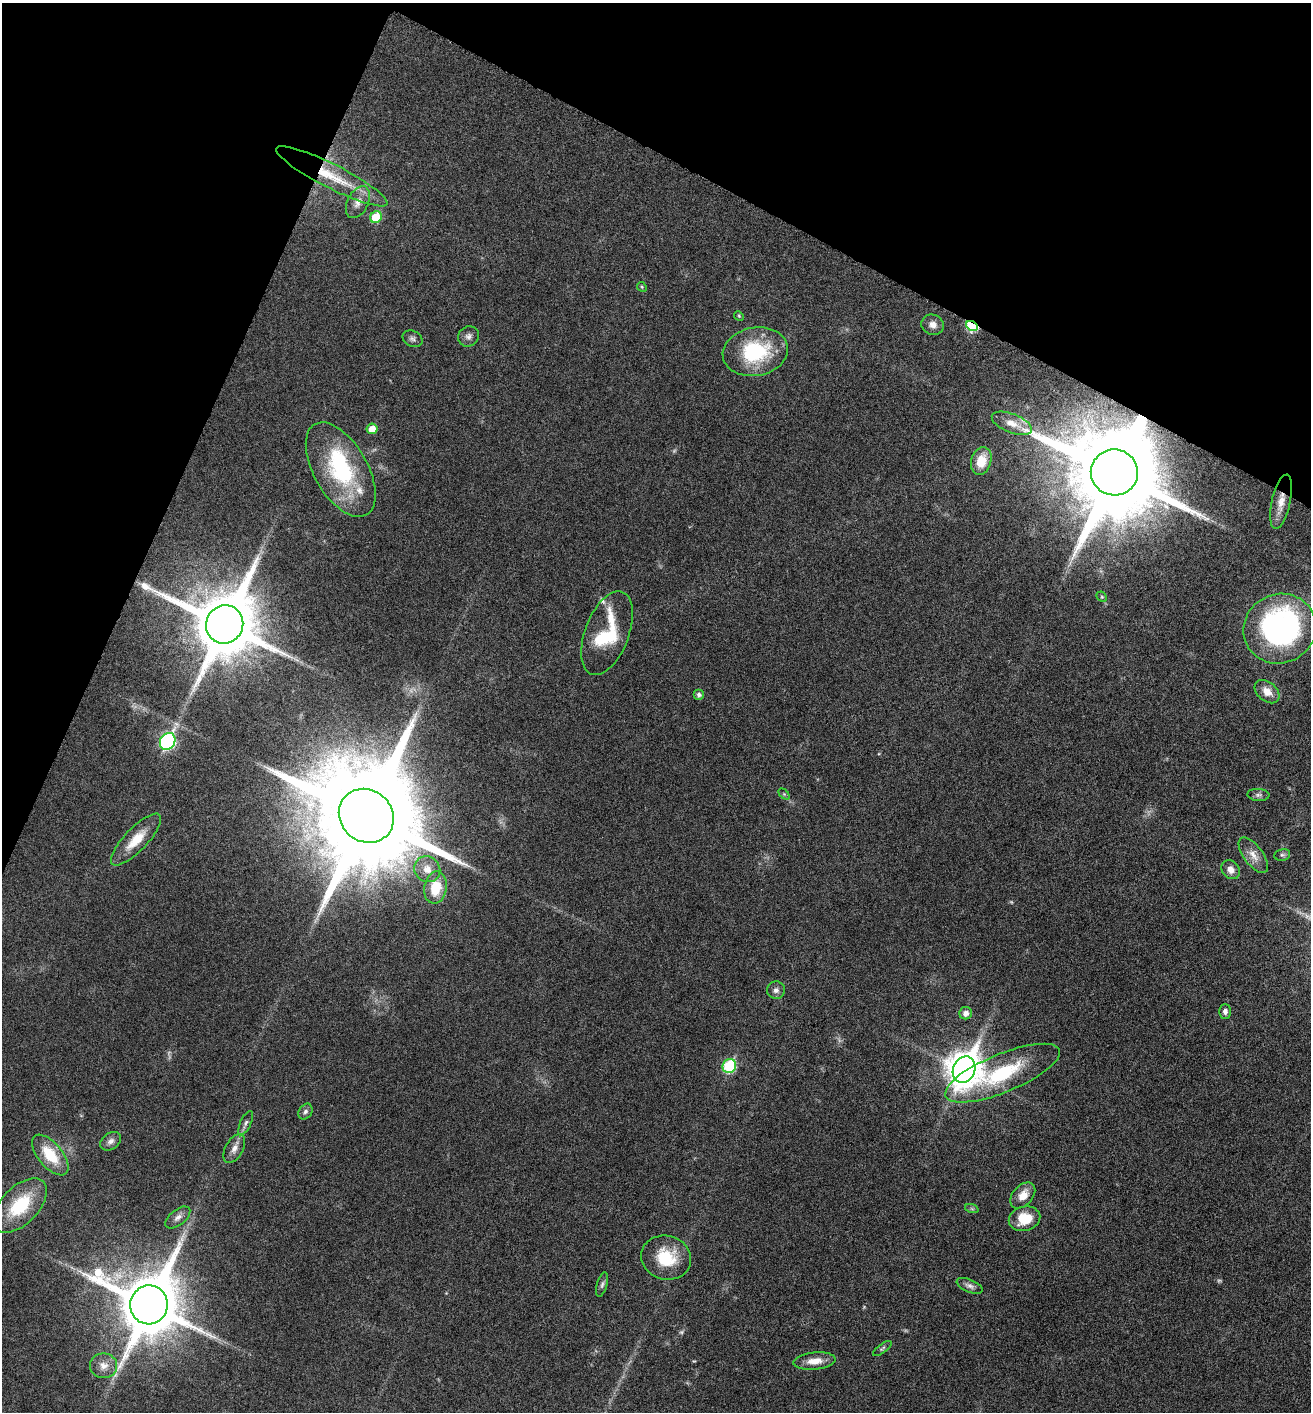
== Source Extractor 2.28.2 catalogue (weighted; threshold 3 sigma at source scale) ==
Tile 2 of 4 x 4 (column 2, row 1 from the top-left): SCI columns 1458-2766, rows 4242-5651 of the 5668 x 5660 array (HDU 1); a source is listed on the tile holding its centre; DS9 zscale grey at full resolution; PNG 1313 x 1414 px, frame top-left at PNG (2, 3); each listed source drawn as its Kron ellipse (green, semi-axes under 4 px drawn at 4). Shown black and unused: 22% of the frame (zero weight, under 5 of 9 exposures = <1% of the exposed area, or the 3 px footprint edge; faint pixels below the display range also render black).
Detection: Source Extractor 2.28.2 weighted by HDU 2 'WHT'; one run over the whole footprint, this tile lists its part. Background 0.027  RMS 0.0026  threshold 0.0105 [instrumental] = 3 sigma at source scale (4.09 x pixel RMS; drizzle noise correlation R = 1.36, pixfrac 0.8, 0.05/0.05 arcsec/px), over >= 5 px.
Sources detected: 65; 6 too faint to see at this stretch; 1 inside a brighter object's white glare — neither listed nor drawn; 3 inside a brighter listed object's ellipse — not listed separately; the other 55 listed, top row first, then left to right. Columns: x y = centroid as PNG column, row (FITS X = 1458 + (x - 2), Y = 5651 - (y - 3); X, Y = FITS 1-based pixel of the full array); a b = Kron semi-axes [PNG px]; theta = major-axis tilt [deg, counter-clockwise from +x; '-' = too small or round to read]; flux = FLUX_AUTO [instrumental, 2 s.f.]
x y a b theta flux
332 176 62 12 -27 11
358 202 17 10 63 2.4
376 217 6 5 - 7.6
642 287 5 4 - 0.29
739 316 5 4 - 0.28
933 325 11 10 - 1.8
972 326 6 5 - 20
468 336 11 9 31 1.1
412 339 10 7 -25 0.82
755 352 33 24 11 18
1012 423 21 9 -22 2.9
372 429 6 5 - 2.9
981 461 14 10 73 4.3
341 470 52 27 -60 25
1114 472 23 23 - 5900
1281 502 28 9 77 3.6
1102 597 6 4 -44 0.35
225 624 19 18 - 2500
1280 629 37 34 27 66
607 633 44 22 69 15
1267 692 14 9 -42 2.6
699 695 5 5 - 0.75
168 741 9 7 58 45
784 794 6 4 -45 0.32
1258 795 11 6 -5 0.69
366 816 29 25 -40 9300
136 840 34 11 46 5.7
1253 855 21 9 -53 2.6
1282 855 8 6 12 0.51
427 869 13 12 - 3
1231 870 10 8 -50 1.7
435 888 16 11 81 7.3
776 990 9 8 - 1.1
1225 1011 7 6 - 0.88
966 1013 6 6 - 1.4
729 1066 7 6 - 21
964 1070 13 11 64 470
1002 1073 62 19 22 20
305 1112 8 6 55 0.74
246 1123 13 5 65 0.92
111 1141 11 8 36 1.1
234 1148 16 9 61 1.7
50 1155 24 12 -50 8.4
1023 1195 15 10 49 3.2
20 1206 33 18 45 14
972 1209 7 4 -19 0.41
178 1217 14 7 39 1.3
1024 1219 16 12 13 6.3
666 1258 25 22 -15 9.3
602 1285 12 5 74 0.7
970 1286 14 6 -23 1
149 1305 19 19 - 2100
882 1348 11 4 38 0.51
815 1361 21 8 6 3
103 1366 13 12 - 2.4
Overlapping masked pixels (flux is a lower limit): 4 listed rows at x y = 332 176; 972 326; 1114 472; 225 624